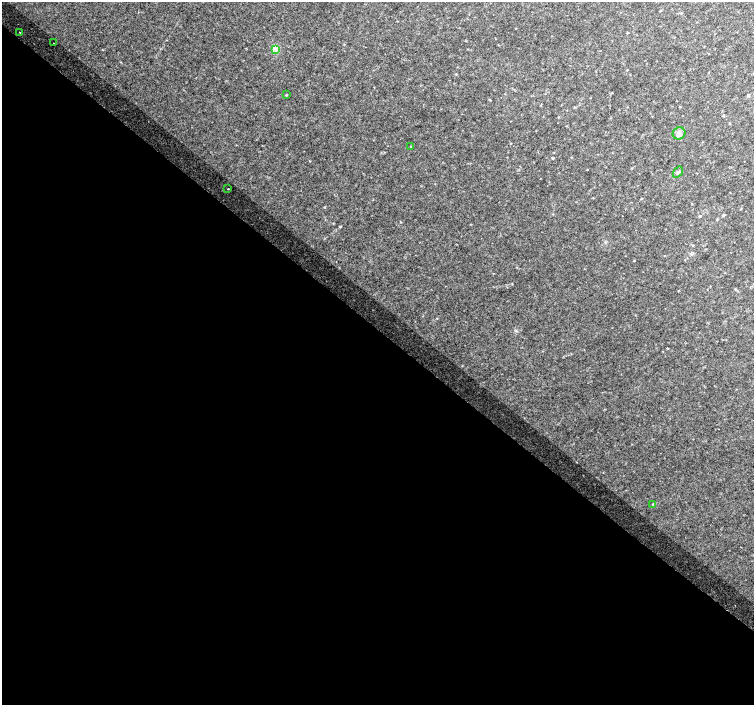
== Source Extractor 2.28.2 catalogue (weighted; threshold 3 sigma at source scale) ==
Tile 14 of 4 x 4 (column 2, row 4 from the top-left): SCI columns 1539-3041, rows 267-1672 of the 6074 x 6092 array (HDU 1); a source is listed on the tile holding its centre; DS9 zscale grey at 2 x 2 block average (1 PNG px = mean of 2 x 2 image px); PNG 756 x 707 px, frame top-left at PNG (2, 2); each listed source drawn as its Kron ellipse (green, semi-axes under 4 px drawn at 4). Shown black and unused: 53% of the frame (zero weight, under 2 of 3 exposures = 5% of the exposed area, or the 3 px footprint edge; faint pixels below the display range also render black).
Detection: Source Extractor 2.28.2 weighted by HDU 2 'WHT'; one run over the whole footprint, this tile lists its part. Background 0.011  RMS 0.013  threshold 0.0579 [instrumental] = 3 sigma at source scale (4.5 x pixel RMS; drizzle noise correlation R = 1.50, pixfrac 1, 0.0396/0.0396 arcsec/px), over >= 5 px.
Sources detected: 10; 1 cosmic-ray / hot-pixel residue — neither listed nor drawn; the other 9 listed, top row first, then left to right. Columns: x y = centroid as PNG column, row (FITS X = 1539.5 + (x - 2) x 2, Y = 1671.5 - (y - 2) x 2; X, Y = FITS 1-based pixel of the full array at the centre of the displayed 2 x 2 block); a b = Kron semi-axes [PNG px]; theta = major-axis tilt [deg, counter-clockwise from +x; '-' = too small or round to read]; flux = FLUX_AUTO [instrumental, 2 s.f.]
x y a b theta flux
19 32 2 2 - 6.3
53 43 2 2 - 2.8
276 50 4 3 - 5.2
286 95 3 2 - 1.7
679 133 6 6 - 9.3
411 147 3 2 - 1.7
678 172 6 4 54 6
228 189 2 2 - 6.6
653 504 3 2 - 2.2